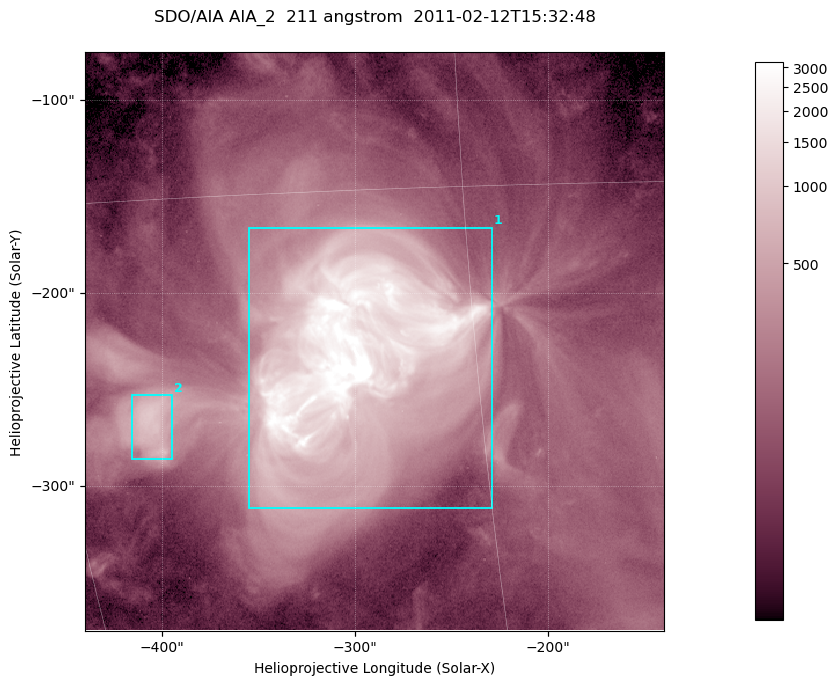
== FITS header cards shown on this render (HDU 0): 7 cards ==
TELESCOP= 'SDO/AIA '
INSTRUME= 'AIA_2   '
WAVELNTH=                  211
WAVEUNIT= 'angstrom'
DATE-OBS= '2011-02-12T15:32:48.62'
CTYPE1  = 'HPLN-TAN'
CTYPE2  = 'HPLT-TAN'

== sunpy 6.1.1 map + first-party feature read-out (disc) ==
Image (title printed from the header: SDO/AIA AIA_2  211 angstrom  2011-02-12T15:32:48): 500 x 500 px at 0.6 arcsec/px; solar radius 972 arcsec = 1620 px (partial field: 3.0% of the solar disc is inside the frame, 100% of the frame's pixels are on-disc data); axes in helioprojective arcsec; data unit not stated in the header (colour bar unlabelled)
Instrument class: DISC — disc imager (sunpy class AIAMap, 211 A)
Bright regions (active regions / flare kernels): reference = the on-disc median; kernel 5 px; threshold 5 sigma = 446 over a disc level ~136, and >= 1.15x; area >= 250 px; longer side >= 6 px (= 3.6 arcsec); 2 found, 2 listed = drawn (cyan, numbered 1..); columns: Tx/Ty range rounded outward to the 2 arcsec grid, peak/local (2 s.f.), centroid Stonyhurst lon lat
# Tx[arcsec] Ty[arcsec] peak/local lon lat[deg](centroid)
1 -356..-228 -312..-166 33 -19 -20
2 -416..-394 -286..-252 7.6 -27 -22